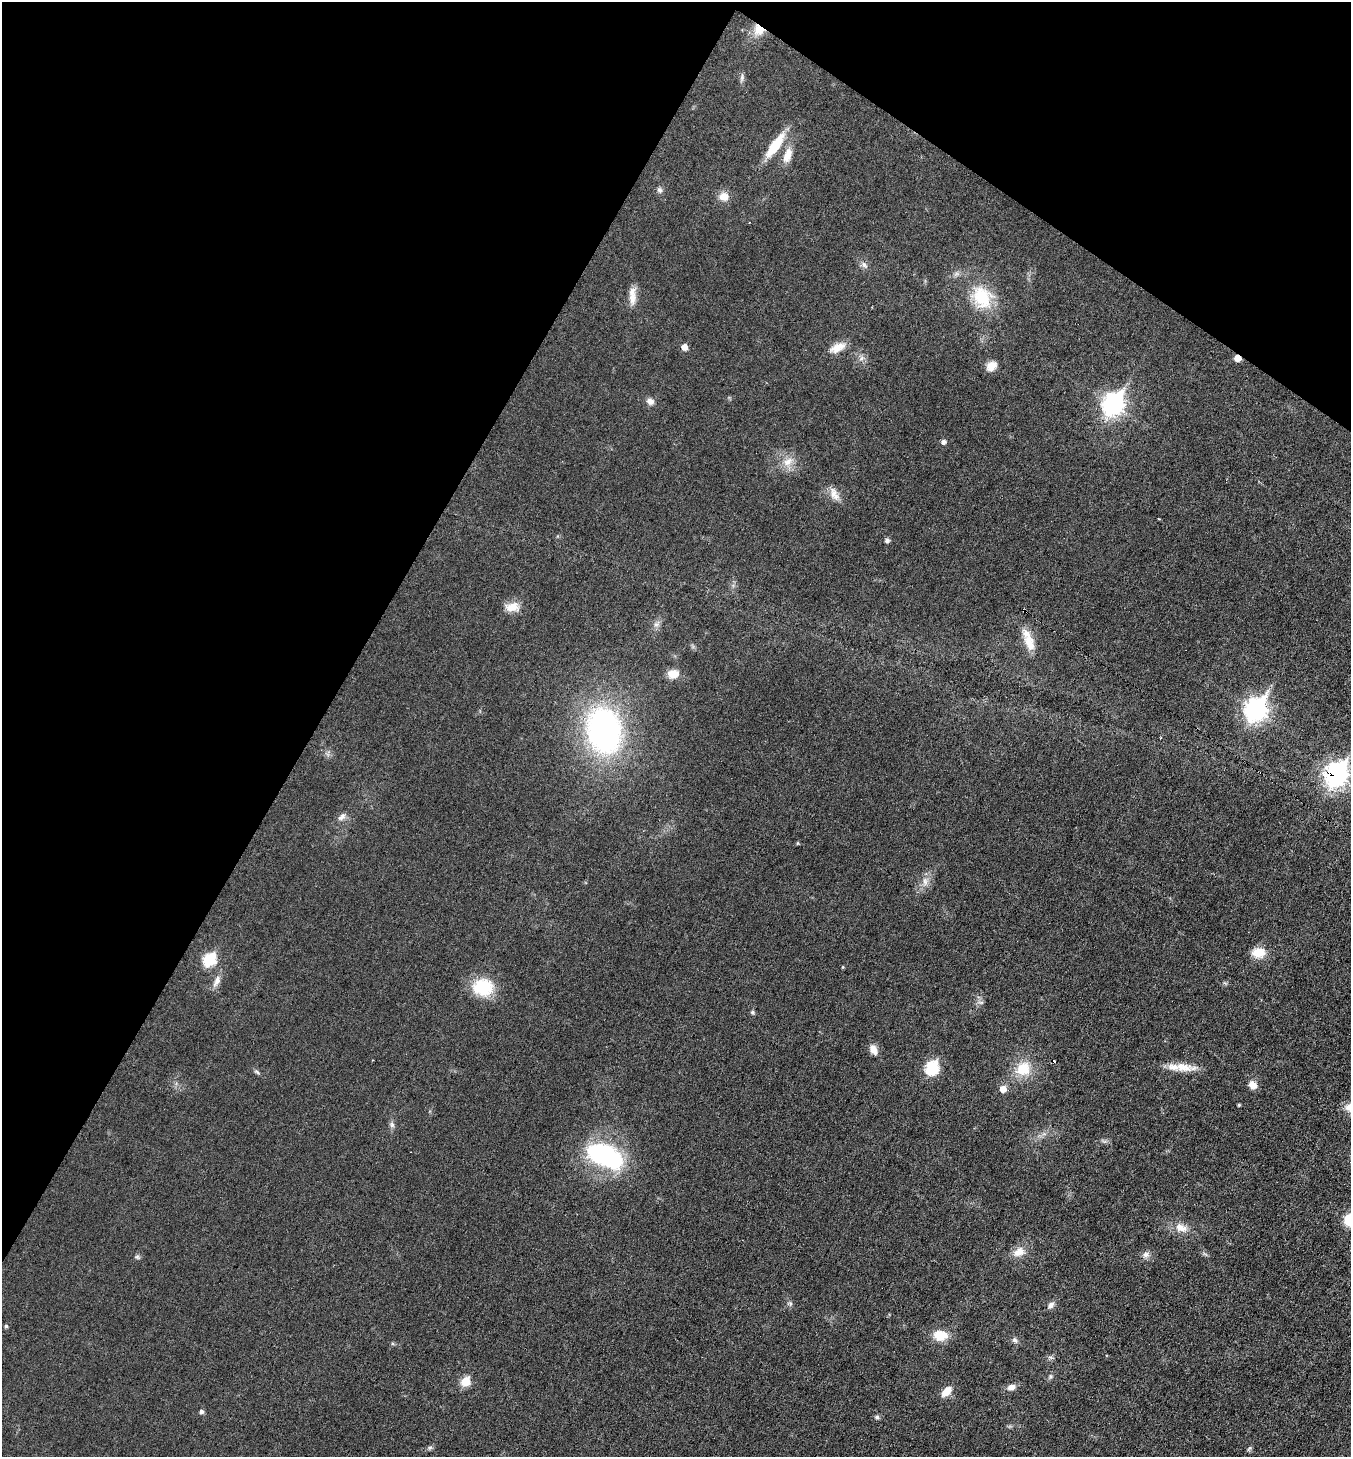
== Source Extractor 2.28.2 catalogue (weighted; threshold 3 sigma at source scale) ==
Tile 2 of 4 x 4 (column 2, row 1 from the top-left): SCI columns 1496-2844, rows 4368-5822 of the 5830 x 5822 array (HDU 1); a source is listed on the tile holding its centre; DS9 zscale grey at full resolution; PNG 1353 x 1459 px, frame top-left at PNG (2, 2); no overlay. Shown black and unused: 31% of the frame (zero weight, under 3 of 6 exposures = <1% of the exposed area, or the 3 px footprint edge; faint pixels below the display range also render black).
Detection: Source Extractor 2.28.2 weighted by HDU 2 'WHT'; one run over the whole footprint, this tile lists its part. Background 0.0178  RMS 0.0036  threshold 0.0147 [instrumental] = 3 sigma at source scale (4.09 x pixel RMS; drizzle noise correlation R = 1.36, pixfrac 0.8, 0.05/0.05 arcsec/px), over >= 5 px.
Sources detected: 70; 2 cosmic-ray / hot-pixel residue — not listed; the other 68 listed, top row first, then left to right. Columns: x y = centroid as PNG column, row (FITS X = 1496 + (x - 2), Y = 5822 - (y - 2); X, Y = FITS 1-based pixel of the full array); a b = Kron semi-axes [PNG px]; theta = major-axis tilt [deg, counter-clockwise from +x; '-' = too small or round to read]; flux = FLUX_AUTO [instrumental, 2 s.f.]
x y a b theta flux
759 30 14 12 -51 5
742 78 11 5 81 1
775 145 35 11 55 9.5
788 155 20 10 72 4.2
660 190 8 7 - 0.99
724 196 12 11 - 3.3
864 265 10 7 -29 1.3
632 296 25 9 -89 3.7
982 297 31 24 -61 16
684 347 5 5 - 2.5
837 348 21 10 26 4.1
861 358 8 6 37 1.1
1237 358 5 5 - 3.9
991 366 13 10 34 3.1
650 401 10 8 -28 1.8
1113 404 10 8 55 180
944 441 5 5 - 1.2
788 462 16 11 38 3.9
834 494 20 10 -67 3
1159 519 4 2 - 0.27
887 540 5 5 - 1.1
512 607 18 11 4 4.3
656 624 10 7 32 1.4
1030 643 26 13 -68 5.9
673 674 13 10 6 3.6
1256 709 10 8 57 200
604 731 41 30 -78 97
1336 774 10 9 - 210
342 817 12 7 43 1.7
797 843 5 3 - 0.3
925 882 14 7 -85 2.1
1258 953 17 12 4 5.1
209 959 7 6 - 28
843 967 5 3 - 0.28
217 981 16 8 68 2.4
483 987 26 22 -5 12
981 1002 8 4 -8 0.7
753 1012 6 5 - 0.56
873 1049 12 8 -67 2.7
1183 1067 34 10 -6 6.1
932 1068 7 6 - 34
1023 1069 19 16 42 8.8
257 1072 9 4 -36 0.66
1253 1085 9 8 - 2.7
1003 1089 6 6 - 3
1239 1105 4 3 - 0.39
392 1125 8 7 - 1
605 1156 44 23 -25 42
1349 1220 11 9 89 8.6
1181 1228 19 11 -18 4.2
1019 1252 16 12 26 3.7
1205 1254 9 3 -32 0.55
1146 1255 10 8 59 1.6
137 1257 6 5 - 0.64
790 1304 6 4 72 0.6
1051 1305 9 7 44 1.4
6 1326 4 4 - 0.56
940 1335 18 13 -5 5.6
1015 1340 8 6 -61 1
1050 1357 8 3 -19 0.59
1051 1376 7 4 -89 0.57
465 1381 6 5 - 11
1011 1387 10 7 13 1.9
946 1391 12 7 45 4.1
201 1411 5 5 - 0.91
877 1417 7 5 0 0.75
430 1448 7 4 1 0.63
1249 1448 7 5 38 0.61
Overlapping masked pixels (flux is a lower limit): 3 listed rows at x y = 759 30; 1237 358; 1336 774
Isophote crosses this tile's border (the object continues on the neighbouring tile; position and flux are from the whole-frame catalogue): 1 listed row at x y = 1349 1220